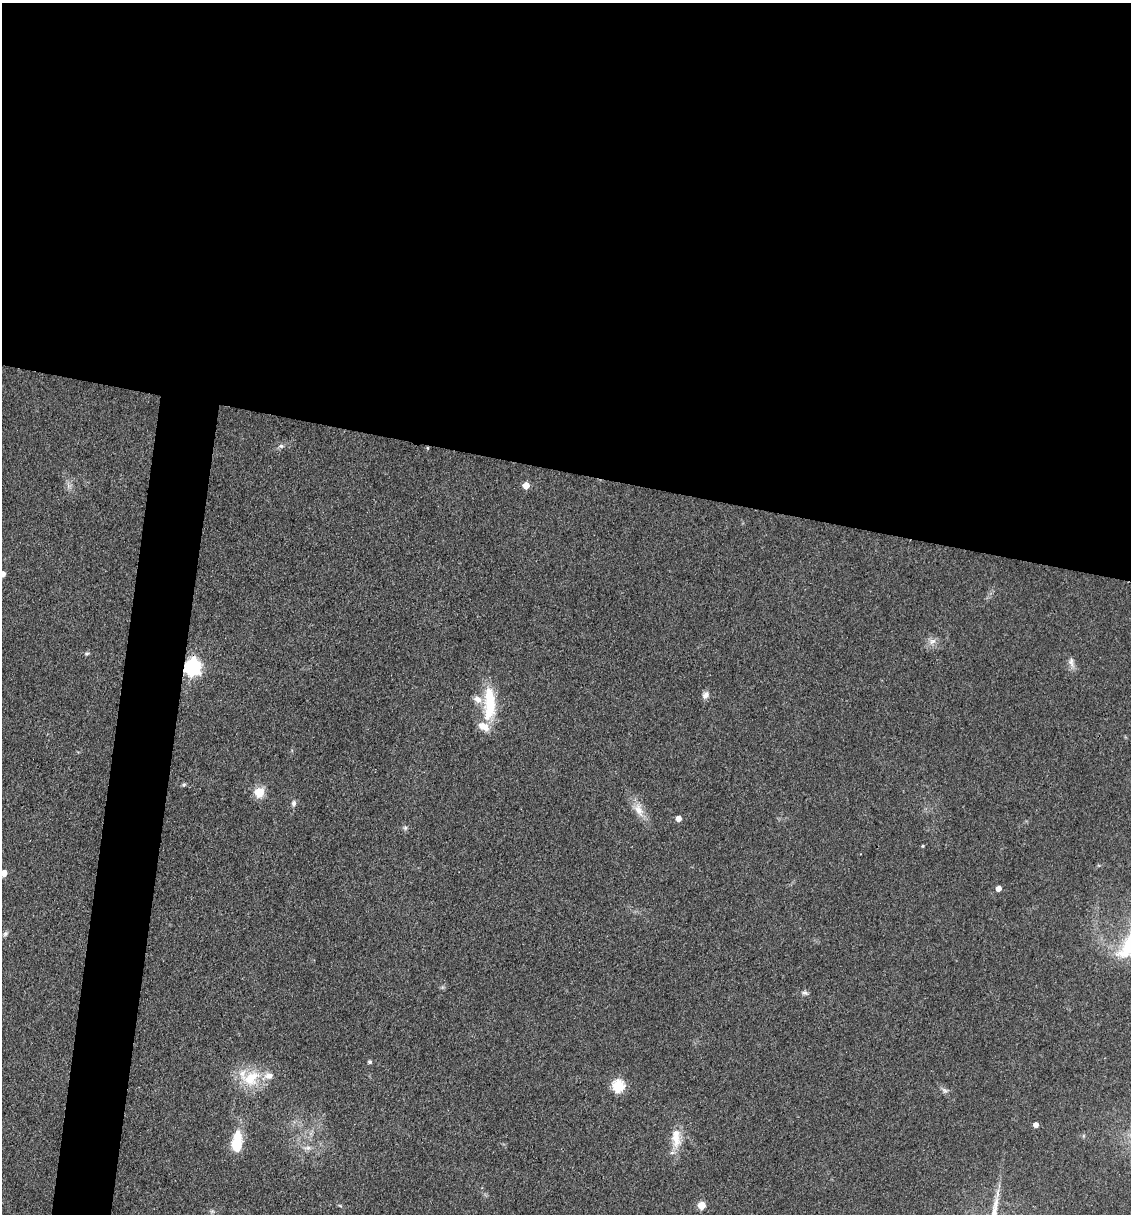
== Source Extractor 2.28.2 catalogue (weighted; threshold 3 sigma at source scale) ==
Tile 3 of 4 x 4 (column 3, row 1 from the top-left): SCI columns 2496-3624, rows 3637-4848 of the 4873 x 4848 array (HDU 1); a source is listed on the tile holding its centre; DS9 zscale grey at full resolution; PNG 1133 x 1216 px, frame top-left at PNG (2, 3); no overlay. Shown black and unused: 42% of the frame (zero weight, under 3 of 4 exposures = <1% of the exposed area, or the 3 px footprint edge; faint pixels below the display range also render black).
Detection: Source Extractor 2.28.2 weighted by HDU 2 'WHT'; one run over the whole footprint, this tile lists its part. Background 0.149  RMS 0.0071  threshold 0.032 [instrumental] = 3 sigma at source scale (4.5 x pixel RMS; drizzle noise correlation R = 1.50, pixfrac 1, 0.05/0.05 arcsec/px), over >= 5 px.
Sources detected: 33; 3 inside a brighter listed object's ellipse — not listed separately; the other 30 listed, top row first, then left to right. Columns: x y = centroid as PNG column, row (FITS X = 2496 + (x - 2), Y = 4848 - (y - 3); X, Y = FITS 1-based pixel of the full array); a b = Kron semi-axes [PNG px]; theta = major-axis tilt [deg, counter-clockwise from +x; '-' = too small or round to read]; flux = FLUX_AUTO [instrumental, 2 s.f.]
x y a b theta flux
281 446 7 6 - 1.7
428 448 5 3 - 0.66
526 485 5 5 - 9.7
2 574 5 4 - 5.3
932 641 10 7 43 3.8
87 654 6 4 2 1.1
1071 662 15 6 -85 3.3
192 667 7 7 - 240
706 695 10 8 51 3.4
489 703 45 14 89 32
184 785 5 4 - 1.1
259 792 13 12 - 9.2
294 803 8 6 89 2.1
639 810 20 10 -64 8.7
678 818 4 4 - 5.3
405 828 6 4 46 1.2
923 846 4 3 - 0.71
4 873 5 4 - 6.8
998 889 5 4 - 4.3
5 934 7 5 45 1.5
805 993 8 6 -22 1.9
370 1062 4 4 - 1.4
251 1078 29 20 23 25
618 1086 6 6 - 70
945 1090 9 6 -37 2.2
1036 1125 5 4 - 3.9
676 1138 27 12 -86 13
237 1141 25 11 83 21
308 1148 10 6 0 3
702 1205 5 5 - 15
Overlapping masked pixels (flux is a lower limit): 2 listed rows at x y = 428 448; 192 667
Isophote crosses this tile's border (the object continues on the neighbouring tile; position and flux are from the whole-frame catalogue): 2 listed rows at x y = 2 574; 4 873